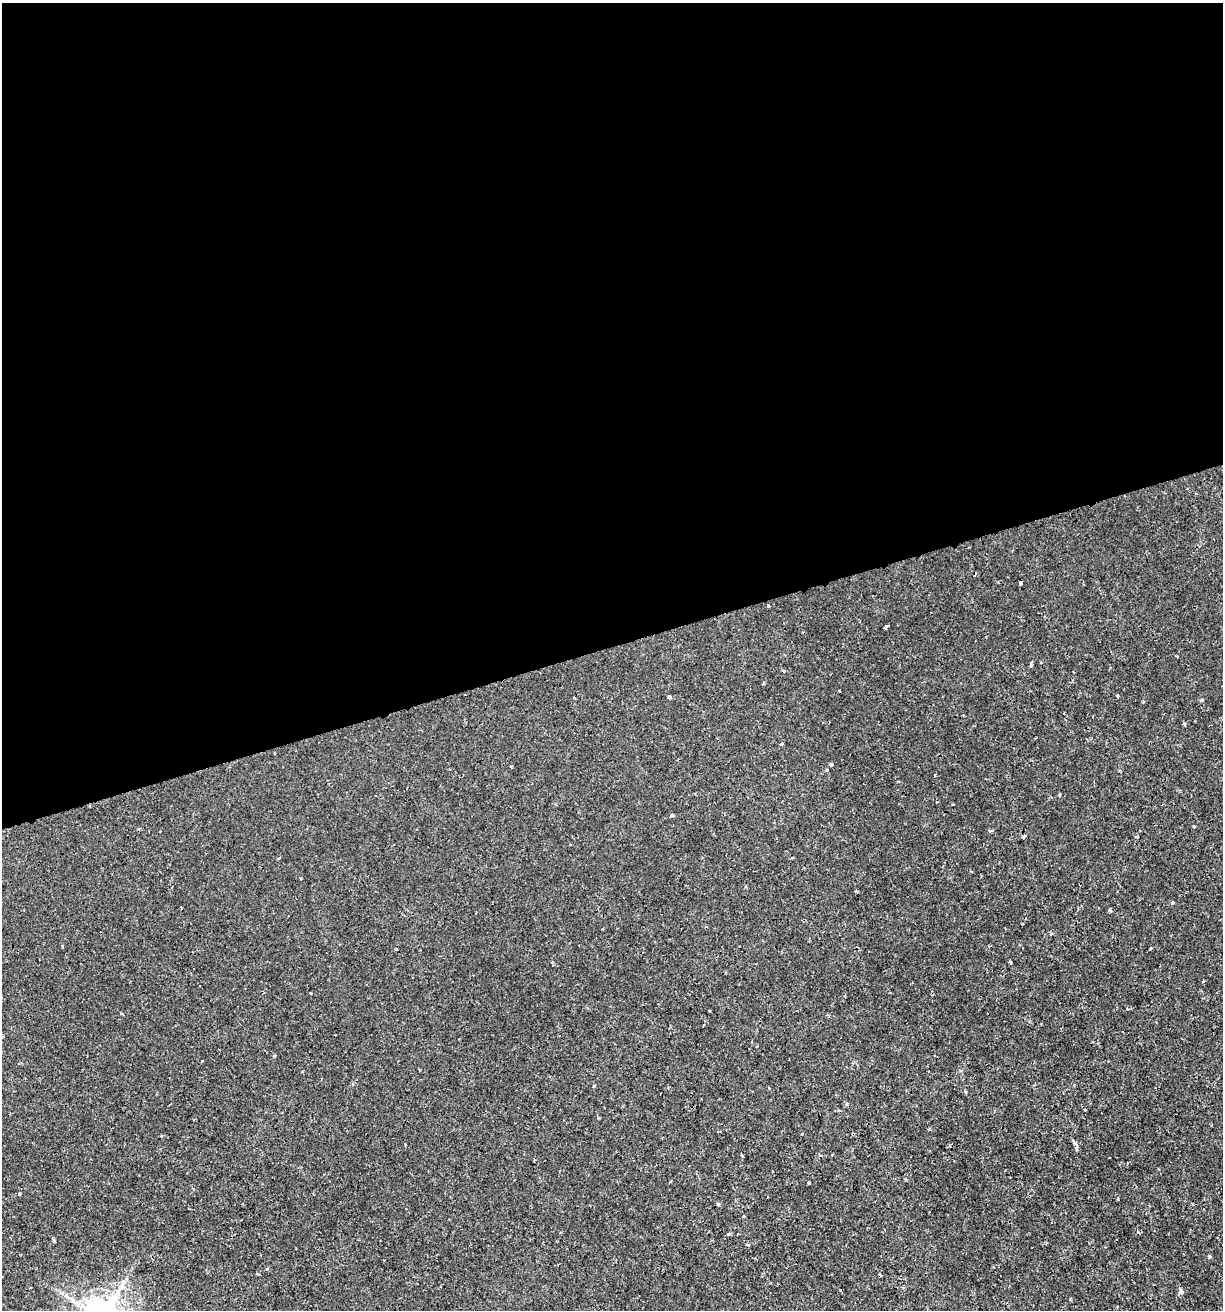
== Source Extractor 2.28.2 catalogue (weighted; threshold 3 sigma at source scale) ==
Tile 2 of 4 x 4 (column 2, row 1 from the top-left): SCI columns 1274-2494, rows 3926-5233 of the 5039 x 5234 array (HDU 1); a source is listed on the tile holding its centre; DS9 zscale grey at full resolution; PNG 1225 x 1312 px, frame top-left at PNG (2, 3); no overlay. Shown black and unused: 49% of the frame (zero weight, under 2 of 3 exposures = <1% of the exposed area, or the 3 px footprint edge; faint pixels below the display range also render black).
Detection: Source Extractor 2.28.2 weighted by HDU 2 'WHT'; one run over the whole footprint, this tile lists its part. Background 6.39e-04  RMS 0.0011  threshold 0.00512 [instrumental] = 3 sigma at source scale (4.5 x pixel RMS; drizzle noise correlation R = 1.50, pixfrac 1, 0.0396/0.0396 arcsec/px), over >= 5 px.
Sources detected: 55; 4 cosmic-ray / hot-pixel residue — not listed; the other 51 listed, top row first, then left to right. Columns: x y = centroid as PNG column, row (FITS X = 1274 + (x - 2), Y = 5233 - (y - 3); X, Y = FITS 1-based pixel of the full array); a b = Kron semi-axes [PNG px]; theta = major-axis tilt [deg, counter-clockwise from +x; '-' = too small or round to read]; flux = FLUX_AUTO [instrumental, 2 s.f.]
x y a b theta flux
1020 584 3 3 - 0.3
769 606 3 3 - 0.12
886 627 5 3 - 1.5
1177 656 4 2 - 0.11
1031 665 4 2 - 0.27
1117 695 4 3 - 0.11
669 697 4 3 - 0.68
1202 700 5 3 - 0.14
1184 724 4 3 - 0.17
781 744 4 3 - 0.15
831 764 3 3 - 0.42
827 770 3 3 - 0.33
935 775 3 2 - 0.15
1059 795 3 2 - 0.15
672 815 3 3 - 0.17
1194 826 3 3 - 0.11
990 831 4 4 - 0.18
1024 836 4 3 - 0.61
279 858 3 3 - 0.21
792 858 4 2 - 0.12
300 879 3 3 - 0.14
1173 902 5 3 - 0.11
1110 910 6 3 -53 0.14
1051 933 5 4 - 0.17
62 947 3 2 - 0.14
396 949 3 3 - 0.14
1150 949 3 2 - 0.13
1010 962 3 3 - 0.26
310 993 3 2 - 0.1
1127 1009 3 3 - 0.18
709 1011 3 2 - 0.078
122 1014 4 3 - 0.11
757 1046 3 3 - 0.12
274 1056 4 4 - 0.14
201 1061 3 2 - 0.17
594 1086 4 3 - 0.15
965 1091 4 3 - 0.13
1074 1142 6 3 -55 0.62
670 1182 3 2 - 0.11
809 1182 3 3 - 0.48
19 1194 3 3 - 0.29
1118 1199 3 2 - 0.12
718 1204 4 4 - 0.21
743 1216 3 2 - 0.13
728 1234 5 4 - 0.18
738 1234 3 2 - 0.12
54 1241 3 3 - 0.36
747 1244 5 3 - 0.15
1209 1257 5 4 - 0.16
267 1269 4 3 - 0.14
1181 1292 7 5 21 0.35